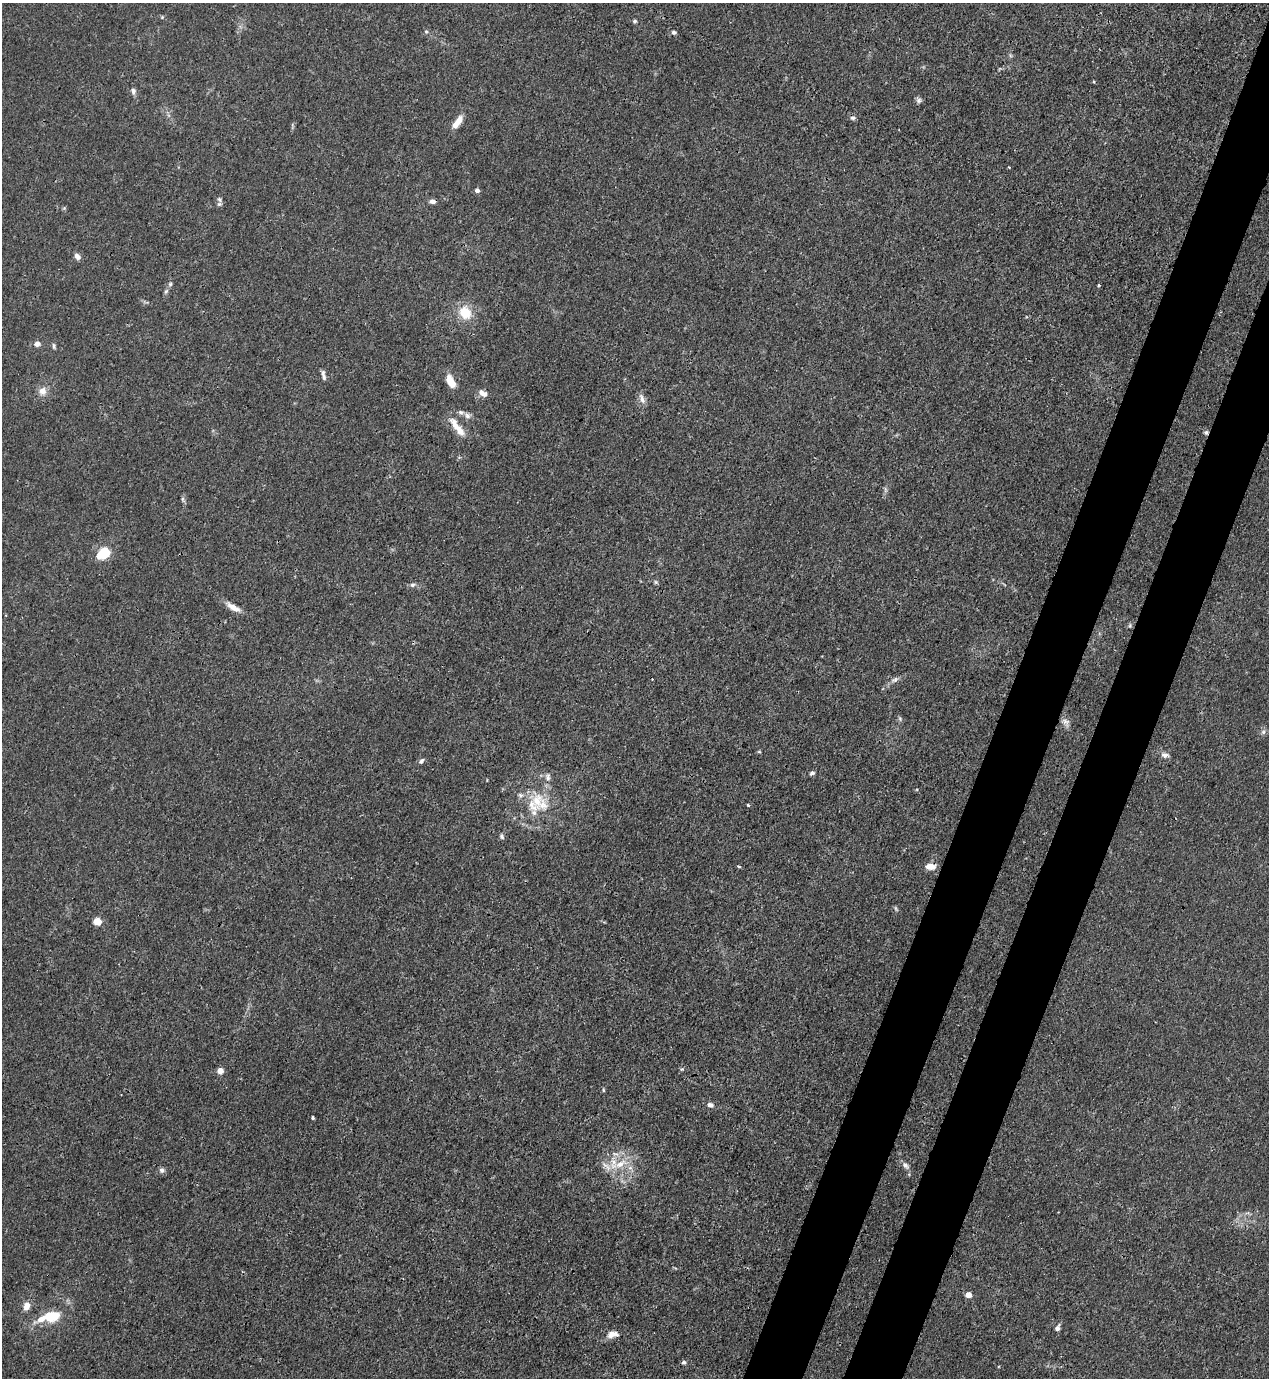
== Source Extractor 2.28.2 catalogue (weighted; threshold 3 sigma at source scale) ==
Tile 10 of 4 x 4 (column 2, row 3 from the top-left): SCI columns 1497-2763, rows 1421-2796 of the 5650 x 5590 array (HDU 1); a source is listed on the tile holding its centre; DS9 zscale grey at full resolution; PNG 1271 x 1380 px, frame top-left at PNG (2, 3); no overlay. Shown black and unused: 8% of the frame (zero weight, under 3 of 4 exposures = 7% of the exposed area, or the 3 px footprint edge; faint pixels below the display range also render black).
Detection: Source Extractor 2.28.2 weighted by HDU 2 'WHT'; one run over the whole footprint, this tile lists its part. Background 0.0192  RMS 0.0026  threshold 0.0119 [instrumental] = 3 sigma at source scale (4.5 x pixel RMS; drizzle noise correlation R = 1.50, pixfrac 1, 0.05/0.05 arcsec/px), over >= 5 px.
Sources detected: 71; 1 too faint to see at this stretch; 2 cosmic-ray / hot-pixel residue — not listed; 8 inside a brighter listed object's ellipse — not listed separately; the other 60 listed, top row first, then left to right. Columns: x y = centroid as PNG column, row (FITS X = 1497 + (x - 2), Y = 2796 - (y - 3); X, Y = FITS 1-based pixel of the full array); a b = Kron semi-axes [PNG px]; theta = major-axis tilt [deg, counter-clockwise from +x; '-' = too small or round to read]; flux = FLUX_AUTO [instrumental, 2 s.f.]
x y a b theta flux
162 17 5 4 - 0.3
635 21 6 4 13 0.42
426 32 5 5 - 0.4
674 32 5 4 - 0.76
133 91 10 6 -86 0.86
919 100 8 7 - 0.75
457 122 19 7 53 3.2
1009 167 3 2 - 0.21
477 190 5 5 - 0.87
219 199 9 6 -40 0.79
432 201 7 5 -1 1
64 208 5 5 - 0.34
77 256 7 5 -50 1.4
1099 285 4 3 - 0.29
166 291 9 4 54 0.56
465 313 16 13 -60 6.3
37 344 6 5 - 1.7
54 346 8 5 -82 0.52
323 375 13 4 -82 1
450 381 13 7 -61 4.7
42 391 9 8 - 2.3
483 393 12 7 -32 1.6
642 399 14 7 -69 1.5
467 416 9 7 -40 1.1
455 425 23 10 -53 3.8
183 500 8 4 -64 0.53
104 553 11 8 35 11
656 582 6 5 - 0.44
413 585 8 6 23 0.75
233 607 23 7 -31 2.7
1130 626 6 5 - 0.39
895 680 13 6 27 1.2
900 719 6 6 - 0.48
1066 722 13 8 -51 1.3
1263 732 7 5 47 0.67
759 752 5 3 - 0.27
1165 755 11 7 -11 1.1
421 761 8 5 50 0.66
812 773 6 5 - 0.68
548 777 12 8 -90 1.5
537 800 29 19 -83 10
748 805 3 3 - 0.46
502 836 7 6 - 0.65
738 866 4 3 - 0.35
930 866 10 6 2 2.9
97 921 5 5 - 7.9
682 1069 5 4 - 0.43
220 1071 6 6 - 1.8
603 1090 5 3 - 0.3
710 1105 8 6 -14 1.1
313 1118 3 3 - 0.46
620 1164 23 10 26 5.2
906 1165 10 7 -52 1.2
162 1170 7 6 - 0.87
968 1295 4 4 - 3.9
26 1306 8 6 70 2.5
50 1315 18 12 -2 7.9
1057 1328 8 5 64 1.1
612 1334 15 8 7 2.3
684 1362 5 5 - 0.6
Overlapping masked pixels (flux is a lower limit): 1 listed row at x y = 930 866